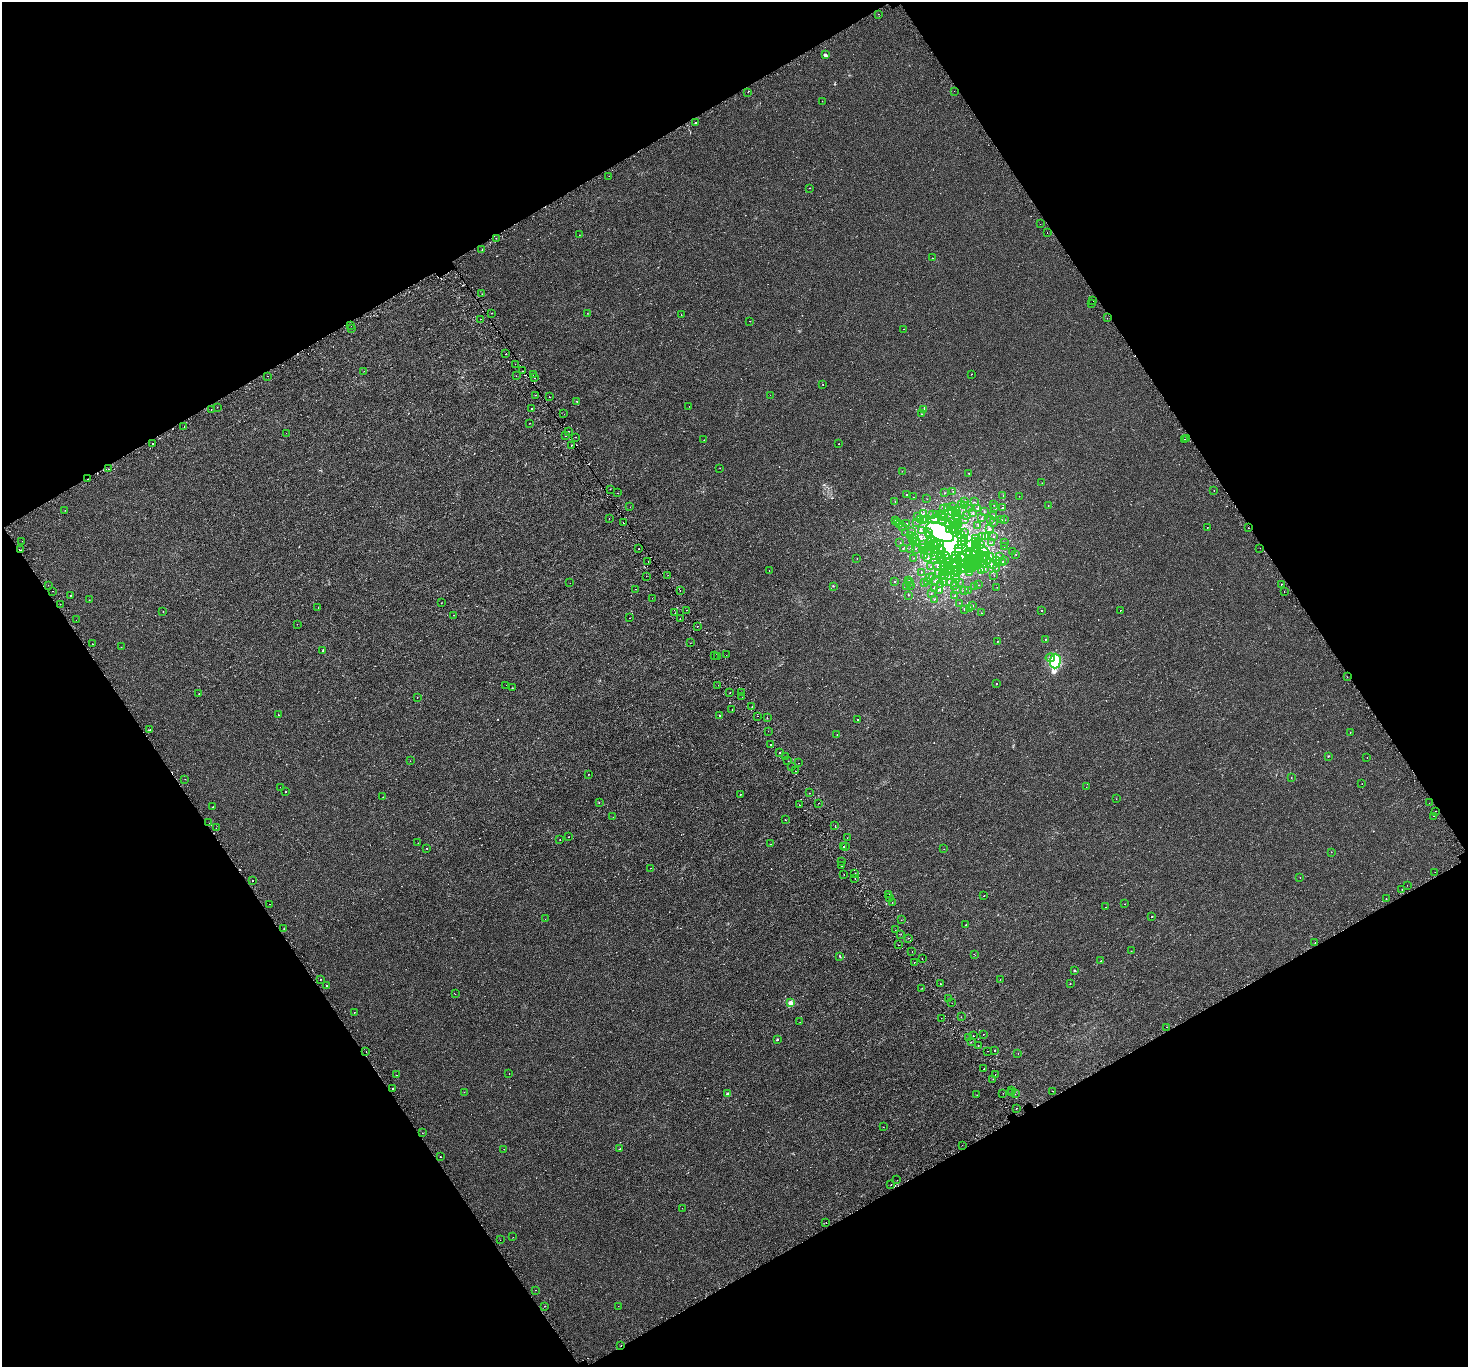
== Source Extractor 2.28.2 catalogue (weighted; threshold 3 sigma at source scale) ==
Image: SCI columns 55-5916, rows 237-5696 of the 5975 x 5877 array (HDU 1 of 3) = the unmasked area's bounding box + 8 px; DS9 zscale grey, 4 x 4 block average (1 PNG px = mean of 4 x 4 image px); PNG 1470 x 1369 px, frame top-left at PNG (2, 2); each listed source drawn as its Kron ellipse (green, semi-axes under 4 px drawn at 4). Shown black and unused: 47% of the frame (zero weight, under 2 of 3 exposures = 3% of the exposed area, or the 3 px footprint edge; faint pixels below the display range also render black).
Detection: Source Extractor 2.28.2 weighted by HDU 2 'WHT'. Background 2.55e-05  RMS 0.0026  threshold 0.0118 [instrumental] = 3 sigma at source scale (4.5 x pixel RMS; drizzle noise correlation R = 1.50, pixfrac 1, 0.0396/0.0396 arcsec/px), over >= 5 px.
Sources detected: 737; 2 too faint to see at this stretch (4 x 4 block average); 70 inside a brighter object's white glare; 44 cosmic-ray / hot-pixel residue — neither listed nor drawn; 43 coinciding with a brighter row at this scale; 32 inside a brighter listed object's ellipse — not listed separately; of the other 546, all 500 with FLUX_AUTO >= 0.249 (the completeness limit of this list) listed and drawn (46 fainter detections not listed), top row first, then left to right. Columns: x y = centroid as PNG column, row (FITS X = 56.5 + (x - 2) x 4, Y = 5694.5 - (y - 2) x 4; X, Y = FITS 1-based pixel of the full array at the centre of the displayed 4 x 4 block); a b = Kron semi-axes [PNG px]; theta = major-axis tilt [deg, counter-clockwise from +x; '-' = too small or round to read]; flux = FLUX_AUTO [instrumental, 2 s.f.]
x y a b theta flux
878 14 2 2 - 0.36
825 55 3 2 - 4.2
954 91 2 2 - 0.27
748 92 2 2 - 1.3
822 101 2 2 - 0.42
695 122 2 2 - 2.8
609 176 2 2 - 0.32
810 188 2 2 - 0.52
1040 224 2 2 - 0.93
1047 232 2 2 - 0.37
579 235 2 2 - 0.33
496 238 2 2 - 1.1
482 249 2 2 - 0.4
932 258 2 2 - 0.39
482 294 2 2 - 0.25
1093 301 2 2 - 0.3
1091 304 2 2 - 0.28
492 313 2 2 - 1
587 313 2 2 - 0.58
681 315 2 2 - 0.4
1107 318 2 2 - 2.6
481 319 2 2 - 0.51
750 321 2 2 - 0.96
351 326 2 2 - 0.35
352 328 2 2 - 1.2
904 329 2 2 - 0.3
506 354 2 2 - 0.54
515 364 2 2 - 1.4
364 371 2 2 - 0.75
522 371 2 2 - 2
971 374 2 2 - 1.6
533 375 2 2 - 0.45
268 376 2 2 - 1.3
516 376 2 2 - 0.27
535 378 2 2 - 0.4
823 384 2 2 - 0.36
535 395 2 2 - 1.1
770 395 2 2 - 0.34
549 397 2 2 - 0.69
577 401 2 2 - 0.52
689 406 2 2 - 0.35
217 407 2 2 - 1.8
531 409 2 2 - 3.1
211 410 2 2 - 1.2
923 410 2 2 - 0.67
564 414 2 2 - 0.32
922 414 2 2 - 0.43
530 423 2 2 - 0.4
184 427 2 2 - 0.41
569 431 2 2 - 4.2
286 433 2 2 - 0.33
565 435 2 2 - 2.5
575 437 2 2 - 1.2
1184 439 2 2 - 2.7
1187 439 2 2 - 9
704 440 2 2 - 3.1
152 443 2 2 - 3
839 444 2 2 - 0.35
571 445 2 2 - 1.9
720 468 2 2 - 0.54
108 469 2 2 - 1.6
902 471 2 2 - 0.34
969 473 2 2 - 0.29
88 479 2 2 - 1.7
1042 483 2 2 - 0.46
610 489 2 2 - 0.55
953 491 2 2 - 0.25
1214 491 2 2 - 1.4
617 493 2 2 - 0.37
944 493 2 2 - 0.94
906 494 2 2 - 0.95
1003 496 2 2 - 0.27
1019 496 2 2 - 0.28
913 497 2 2 - 0.31
927 499 2 2 - 0.29
965 501 2 2 - 1.7
895 502 2 2 - 0.59
974 502 2 2 - 0.8
962 505 2 2 - 0.32
965 505 2 2 - 0.71
994 505 2 2 - 0.45
1048 505 2 2 - 0.95
630 507 2 2 - 0.47
947 507 2 2 - 0.45
952 507 2 2 - 0.64
944 508 2 2 - 0.37
978 508 2 2 - 1.2
995 508 2 2 - 0.78
1002 508 2 2 - 0.63
970 509 2 2 - 0.53
65 510 2 2 - 0.25
955 510 3 3 - 2.6
953 512 4 3 - 3.2
984 512 2 2 - 0.42
973 513 2 2 - 0.27
923 514 2 2 - 0.6
936 514 2 2 - 0.32
958 514 2 2 - 1.3
932 515 2 2 - 0.57
941 515 2 2 - 1.4
955 515 2 2 - 5.8
994 515 2 2 - 0.4
917 516 2 2 - 1.2
966 516 2 2 - 0.42
944 517 2 2 - 0.82
957 517 2 2 - 0.61
609 518 2 2 - 0.66
982 518 2 2 - 0.64
920 519 3 2 - 1.1
934 519 2 2 - 1.2
895 520 2 2 - 0.47
923 520 2 2 - 1.6
925 520 2 2 - 1.2
943 520 2 2 - 0.29
965 520 2 2 - 0.76
990 520 2 2 - 0.51
1002 520 2 2 - 0.39
1005 520 2 2 - 0.4
953 521 2 2 - 0.34
897 522 2 2 - 0.27
917 522 2 2 - 0.55
993 522 2 2 - 0.81
623 523 2 2 - 2.6
900 524 2 2 - 1.2
906 524 2 2 - 1.7
959 524 2 2 - 0.3
950 525 2 2 - 1
954 525 2 2 - 0.77
956 525 2 2 - 0.27
978 525 2 2 - 0.5
902 526 2 2 - 0.27
952 528 2 2 - 0.39
1207 528 2 2 - 0.29
1248 528 2 2 - 1.3
950 529 2 2 - 0.96
990 529 2 2 - 1.5
921 530 2 2 - 0.26
911 531 2 2 - 0.29
955 531 5 3 - 3.8
958 531 2 2 - 0.79
906 532 2 2 - 0.25
940 532 15 8 -30 27
929 533 2 2 - 0.49
964 533 2 2 - 1.2
960 534 2 2 - 1.3
910 535 2 2 - 0.3
929 536 2 2 - 4.7
983 536 2 2 - 0.27
986 536 2 2 - 0.88
914 537 2 2 - 0.59
993 537 2 2 - 0.51
964 538 2 2 - 0.33
913 539 2 2 - 0.33
931 539 2 2 - 0.67
975 539 2 2 - 0.36
22 541 2 2 - 1.3
913 541 2 2 - 1
916 541 2 2 - 1.9
964 541 2 2 - 0.33
976 541 2 2 - 0.64
900 542 2 2 - 0.34
937 542 2 2 - 0.36
962 542 2 2 - 0.7
992 542 2 2 - 0.34
1004 542 2 2 - 0.32
929 543 2 2 - 1.1
933 543 2 2 - 0.4
941 543 3 2 - 1.5
977 543 3 2 - 1.3
971 544 4 2 - 1.7
981 544 2 2 - 1.5
924 545 2 2 - 1.7
932 545 2 2 - 1.6
937 545 2 2 - 0.33
961 545 3 2 - 0.63
935 546 2 2 - 0.61
975 547 2 2 - 1.4
1004 547 2 2 - 0.26
903 548 2 2 - 0.63
922 548 2 2 - 0.55
931 548 2 2 - 1.3
940 548 2 2 - 1.2
959 548 2 2 - 1.6
1260 548 2 2 - 0.49
639 549 2 2 - 1.1
911 549 2 2 - 1.5
916 549 2 2 - 0.26
934 549 2 2 - 0.42
20 550 2 2 - 1.9
937 550 2 2 - 0.55
942 550 2 2 - 0.71
977 550 2 2 - 0.91
924 551 2 2 - 0.4
973 551 2 2 - 1.1
983 551 7 3 -37 6.1
1012 551 2 2 - 0.27
930 552 2 2 - 0.39
959 552 2 2 - 0.43
968 553 4 2 - 3.8
941 554 2 2 - 0.69
970 554 2 2 - 0.45
980 554 2 2 - 0.33
1016 554 2 2 - 0.31
935 555 2 2 - 0.28
956 555 2 2 - 0.91
973 555 2 2 - 1.1
925 556 2 2 - 1.1
945 556 2 2 - 0.83
961 556 2 2 - 1.2
982 556 2 2 - 1.2
985 556 4 2 - 1.5
991 556 3 2 - 1.3
941 557 2 2 - 0.35
979 557 2 2 - 0.92
999 557 2 2 - 1.5
857 558 2 2 - 0.25
913 558 2 2 - 0.46
928 558 2 2 - 0.5
935 559 2 2 - 1.7
948 559 2 2 - 0.43
956 559 2 2 - 0.82
968 559 2 2 - 0.28
971 559 2 2 - 0.81
944 560 2 2 - 1.2
959 560 2 2 - 1.9
986 560 3 2 - 3.5
997 560 2 2 - 0.59
1005 560 2 2 - 0.28
648 561 2 2 - 0.35
941 561 2 2 - 1.1
950 561 3 2 - 1.9
969 561 3 2 - 3.8
947 562 2 2 - 0.48
972 562 2 2 - 1.7
976 562 2 2 - 0.37
1003 562 3 2 - 1.1
955 563 3 2 - 1.4
966 563 5 2 - 2.3
979 563 2 2 - 0.4
961 564 2 2 - 2.1
974 564 2 2 - 0.76
985 564 2 2 - 1.4
938 565 2 2 - 0.66
976 565 2 2 - 0.31
994 565 2 2 - 1.8
931 566 2 2 - 0.28
944 567 2 2 - 0.85
948 567 3 2 - 1.9
965 567 2 2 - 0.64
973 567 3 2 - 1.1
950 568 2 2 - 0.41
963 568 3 2 - 2.4
968 568 2 2 - 0.45
985 568 3 2 - 1.3
996 568 2 2 - 0.27
945 569 2 2 - 0.81
973 569 2 2 - 0.66
769 570 2 2 - 0.83
947 570 2 2 - 1.4
982 570 2 2 - 1.2
922 572 2 2 - 0.38
946 572 2 2 - 0.5
950 572 2 2 - 0.71
954 572 2 2 - 0.4
958 572 3 2 - 1.4
970 573 2 2 - 0.68
938 574 2 2 - 0.51
668 575 2 2 - 0.46
942 575 2 2 - 0.5
945 575 2 2 - 0.41
994 575 2 2 - 0.27
646 576 2 2 - 1.5
949 576 2 2 - 0.42
955 576 2 2 - 0.67
929 577 3 2 - 1.1
933 577 2 2 - 0.75
956 580 2 2 - 0.69
908 581 2 2 - 0.29
928 581 2 2 - 0.53
935 581 2 2 - 0.98
895 582 2 2 - 1.3
925 582 2 2 - 0.26
949 582 2 2 - 0.57
960 582 2 2 - 0.3
570 583 2 2 - 0.25
909 583 2 2 - 0.32
944 583 2 2 - 0.74
941 584 2 2 - 1.7
1281 584 2 2 - 2.4
48 585 2 2 - 0.4
911 585 2 2 - 0.59
954 585 2 2 - 0.3
979 585 2 2 - 0.35
833 586 2 2 - 0.69
906 586 2 2 - 0.68
975 587 2 2 - 0.3
997 587 2 2 - 0.28
935 588 2 2 - 0.48
635 589 2 2 - 0.3
957 589 2 2 - 0.3
680 590 2 2 - 0.74
940 590 2 2 - 0.97
968 590 2 2 - 0.41
53 591 2 2 - 1.1
964 591 2 2 - 0.52
1284 592 2 2 - 0.4
931 593 2 2 - 0.43
71 595 2 2 - 0.61
908 595 2 2 - 1.1
954 596 2 2 - 0.73
652 598 2 2 - 0.26
934 599 2 2 - 0.47
89 600 2 2 - 0.31
441 603 2 2 - 0.3
959 603 2 2 - 0.33
60 604 2 2 - 0.5
972 605 2 2 - 0.63
318 607 2 2 - 0.42
969 608 2 2 - 0.65
964 609 2 2 - 1.6
687 610 2 2 - 0.34
1121 610 2 2 - 2.5
163 611 2 2 - 0.72
1042 611 2 2 - 4.1
675 613 2 2 - 0.65
982 613 2 2 - 0.39
453 615 2 2 - 0.87
629 618 2 2 - 0.73
680 619 2 2 - 0.31
76 620 2 2 - 1.3
297 624 2 2 - 0.75
697 626 2 2 - 4.3
1045 639 2 2 - 0.68
997 641 2 2 - 0.87
690 643 2 2 - 0.36
93 644 2 2 - 0.69
121 647 2 2 - 0.35
323 651 3 2 - 0.81
714 655 2 2 - 0.63
726 655 2 2 - 0.43
718 657 2 2 - 5.8
1050 658 5 2 - 2.7
1055 661 7 5 88 40
1347 677 2 2 - 2.4
996 684 2 2 - 1.1
506 685 2 2 - 0.48
718 685 2 2 - 0.29
512 688 2 2 - 0.32
742 692 2 2 - 3.5
730 693 2 2 - 1.4
199 694 2 2 - 1
417 697 2 2 - 0.51
742 697 2 2 - 0.89
752 706 2 2 - 1.1
732 709 2 2 - 1.1
278 715 2 2 - 0.77
719 715 2 2 - 3.1
758 716 2 2 - 0.47
767 718 2 2 - 2.2
858 720 2 2 - 1.7
150 730 2 2 - 0.48
768 731 2 2 - 1.8
1350 732 2 2 - 0.44
837 734 2 2 - 1.1
771 744 2 2 - 0.75
780 752 2 2 - 1.1
1328 756 3 2 - 0.52
785 757 2 2 - 1.5
1367 758 2 2 - 0.46
410 761 2 2 - 0.32
788 761 2 2 - 2.9
798 763 2 2 - 1.1
792 767 2 2 - 1.5
795 771 2 2 - 3.1
589 774 2 2 - 0.4
1291 777 2 2 - 0.35
185 779 2 2 - 0.26
1362 784 2 2 - 0.27
280 787 2 2 - 0.58
1086 787 2 2 - 0.28
286 792 2 2 - 5.4
810 793 2 2 - 1.5
740 794 2 2 - 1.2
383 797 2 2 - 0.92
1116 799 2 2 - 0.26
599 802 2 2 - 0.84
818 803 2 2 - 0.54
1429 803 2 2 - 0.93
799 805 2 2 - 1.7
213 807 2 2 - 0.67
1435 811 2 2 - 0.92
1434 816 2 2 - 1.3
613 817 2 2 - 0.41
785 820 2 2 - 0.68
209 823 2 2 - 0.32
835 826 2 2 - 2.6
216 828 2 2 - 0.41
569 837 2 2 - 0.93
847 838 2 2 - 0.39
560 839 2 2 - 0.4
418 843 2 2 - 0.26
770 844 2 2 - 0.54
846 846 2 2 - 2.9
843 847 2 2 - 1.2
427 848 2 2 - 0.46
944 849 2 2 - 0.4
1331 852 2 2 - 0.43
842 862 2 2 - 6.2
841 866 2 2 - 1.8
651 868 2 2 - 0.28
1435 872 2 2 - 1.8
855 873 2 2 - 0.89
844 875 2 2 - 0.58
1300 877 2 2 - 1.8
855 878 2 2 - 1.5
252 880 2 2 - 1.1
1407 885 2 2 - 0.34
1402 890 2 2 - 0.28
889 894 2 2 - 0.58
984 896 2 2 - 1.7
889 897 2 2 - 0.79
1386 899 2 2 - 0.72
892 903 2 2 - 1.3
270 904 2 2 - 0.62
1124 904 2 2 - 0.29
1106 907 2 2 - 1.4
1152 917 2 2 - 1.8
545 919 2 2 - 1
901 920 2 2 - 0.42
966 925 2 2 - 0.45
284 929 2 2 - 0.32
895 930 2 2 - 0.37
901 934 2 2 - 0.39
909 938 2 2 - 0.8
1315 943 2 2 - 1.3
898 945 2 2 - 0.38
1131 951 2 2 - 1.6
912 952 2 2 - 1.8
975 955 2 2 - 0.36
840 957 2 2 - 0.75
922 959 2 2 - 1.7
1101 961 2 2 - 0.41
914 962 2 2 - 2.1
1074 970 2 2 - 3.3
321 979 2 2 - 0.3
1000 979 2 2 - 0.36
940 984 2 2 - 5.3
1070 984 2 2 - 0.33
327 986 2 2 - 2.9
922 988 2 2 - 0.27
455 994 2 2 - 0.33
949 998 2 2 - 0.83
790 1003 2 2 - 26
952 1003 2 2 - 0.69
354 1012 2 2 - 0.63
961 1017 2 2 - 0.99
941 1018 2 2 - 0.3
800 1022 2 2 - 1.1
1167 1027 2 2 - 3.8
983 1034 2 2 - 0.44
974 1036 2 2 - 3.8
969 1038 2 2 - 3.2
777 1039 2 2 - 1.4
971 1042 2 2 - 0.29
978 1046 2 2 - 0.64
988 1051 2 2 - 0.28
994 1051 2 2 - 2.6
366 1052 2 2 - 1.4
1018 1053 2 2 - 0.67
984 1069 2 2 - 0.73
509 1074 2 2 - 0.49
995 1074 2 2 - 1.4
397 1075 2 2 - 0.51
993 1079 2 2 - 3.5
392 1088 2 2 - 2.3
1011 1090 2 2 - 0.73
1053 1091 2 2 - 0.76
464 1092 2 2 - 0.48
1003 1093 2 2 - 0.29
1011 1093 2 2 - 0.36
727 1094 3 2 - 1.6
1015 1094 2 2 - 0.64
977 1095 2 2 - 0.39
1016 1108 2 2 - 0.73
883 1127 2 2 - 0.63
422 1133 2 2 - 0.5
962 1145 2 2 - 0.81
504 1149 2 2 - 1.3
620 1149 2 2 - 0.71
440 1157 2 2 - 0.78
897 1180 2 2 - 0.46
891 1184 2 2 - 6.4
682 1208 2 2 - 0.32
826 1222 2 2 - 0.56
513 1237 2 2 - 0.32
500 1240 2 2 - 0.38
536 1290 2 2 - 0.52
545 1306 2 2 - 0.44
618 1306 2 2 - 0.29
621 1346 2 2 - 1.6
Overlapping masked pixels (flux is a lower limit): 6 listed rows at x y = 522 371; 565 435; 88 479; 1248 528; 20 550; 621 1346
Diffuse or blended objects may show on this block-average render without a row.